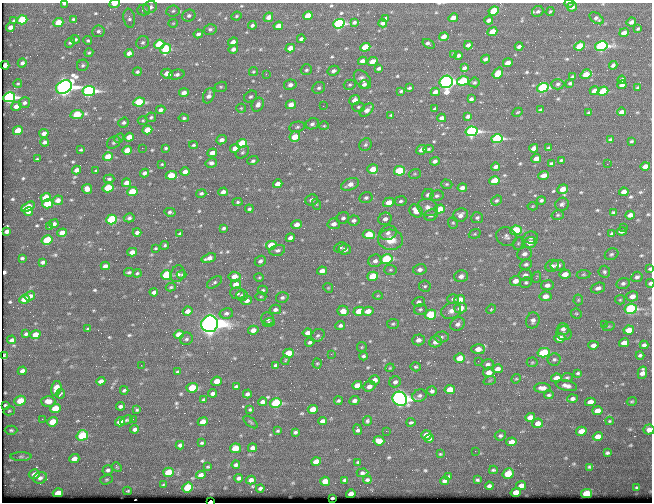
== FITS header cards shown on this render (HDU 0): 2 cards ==
NAXIS1  =                  650 / Width of table row in bytes
NAXIS2  =                  500 / Number of rows in table

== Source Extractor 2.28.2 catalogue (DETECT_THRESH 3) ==
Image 650 x 500 px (HDU 0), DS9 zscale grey, 1 PNG px = 1 image px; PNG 654 x 504 px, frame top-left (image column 1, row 500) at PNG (2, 3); each listed source drawn as its Kron ellipse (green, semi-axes under 4 px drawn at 4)
Background 362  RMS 1.2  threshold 3.68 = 3 sigma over >= 5 px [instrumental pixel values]
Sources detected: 604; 1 with non-positive FLUX_AUTO (blend fragments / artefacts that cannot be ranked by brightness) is neither listed nor drawn; of the other 603, the 500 brightest by FLUX_AUTO listed and drawn (103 fainter detections omitted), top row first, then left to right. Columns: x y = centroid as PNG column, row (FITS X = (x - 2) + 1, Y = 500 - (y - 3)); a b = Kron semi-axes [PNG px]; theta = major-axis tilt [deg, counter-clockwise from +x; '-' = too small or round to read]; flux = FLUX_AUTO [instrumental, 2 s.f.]
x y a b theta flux
569 3 5 2 - 130
64 4 4 3 - 130
114 4 5 3 - 560
150 7 7 6 - 400
572 7 5 4 - 400
144 10 6 5 - 210
173 11 7 5 9 170
494 11 5 4 - 3100
538 11 6 5 - 170
550 11 5 3 - 87
189 16 7 5 27 220
236 16 5 3 - 100
308 16 5 4 - 1500
268 17 5 4 - 550
129 18 9 6 -81 240
386 18 4 3 - 130
453 18 5 4 - 690
596 18 8 4 -35 210
73 19 3 3 - 100
14 20 4 3 - 110
22 20 5 4 - 3700
489 20 4 4 - 300
354 22 4 3 - 180
631 22 5 3 - 310
58 23 5 4 - 1800
173 23 5 4 - 87
383 23 4 4 - 310
339 24 6 4 17 11000
252 25 4 3 - 190
278 26 5 4 - 820
10 27 4 4 - 400
210 29 6 5 - 200
638 29 4 2 - 99
98 31 6 6 - 200
492 32 5 4 - 1800
624 33 5 4 - 470
198 34 5 4 - 270
444 37 5 4 - 680
75 39 4 4 - 150
301 39 4 3 - 190
88 40 4 3 - 99
143 42 7 6 - 190
233 42 5 4 - 410
70 43 5 4 - 150
159 44 5 4 - 4300
429 44 6 3 -35 260
468 45 4 3 - 270
580 46 5 4 - 2500
601 46 6 4 12 17000
365 47 5 4 - 3600
519 47 4 3 - 270
290 48 5 4 - 850
166 49 5 5 - 4700
233 49 5 4 - 300
89 53 4 3 - 110
129 53 4 4 - 410
454 54 3 3 - 140
458 55 4 3 - 230
485 59 4 3 - 250
362 61 4 4 - 400
373 61 6 4 24 750
22 63 5 4 - 230
508 63 5 4 - 650
5 65 4 4 - 720
83 65 6 5 - 160
613 65 4 3 - 210
379 68 4 3 - 200
464 68 4 3 - 220
306 70 6 5 - 150
333 71 6 5 - 270
137 72 4 4 - 160
253 72 4 4 - 110
498 73 6 4 52 2400
167 74 6 5 - 640
266 74 3 3 - 140
586 74 6 4 34 1300
177 75 8 4 12 270
572 77 4 3 - 150
362 79 10 7 -50 400
622 80 4 4 - 330
463 81 6 4 15 3900
446 82 6 6 - 45000
474 82 5 5 - 130
570 83 4 3 - 140
18 84 4 3 - 94
364 84 5 4 - 290
558 84 6 5 - 200
290 85 6 5 - 310
350 85 6 5 - 140
622 85 4 3 - 320
64 87 8 6 26 52000
221 87 6 5 - 130
638 87 3 3 - 120
319 88 7 5 32 200
409 88 4 2 - 110
543 88 6 4 16 11000
89 91 6 5 - 19000
401 91 3 3 - 110
595 91 5 4 - 800
603 91 5 4 - 3100
435 92 4 4 - 440
184 93 5 4 - 410
209 96 8 5 67 430
9 97 6 5 - 17000
250 97 7 5 39 170
471 99 4 3 - 190
355 100 5 5 - 670
139 102 6 4 9 5400
24 103 5 5 - 220
291 104 5 4 - 750
258 105 7 5 58 440
16 106 5 4 - 440
323 106 2 2 - 160
358 107 6 5 - 140
241 108 5 4 - 100
435 109 4 3 - 140
161 110 4 4 - 290
367 110 8 5 40 540
540 110 3 3 - 110
517 112 5 2 - 99
589 112 4 2 - 96
622 112 4 4 - 380
77 114 7 4 10 3200
391 115 4 3 - 120
468 116 4 3 - 210
151 117 5 4 - 120
184 118 5 4 - 140
442 118 4 3 - 310
143 121 5 3 - 90
124 123 5 5 - 190
312 124 7 5 26 240
324 126 5 4 - 99
297 127 8 5 12 200
147 130 5 4 - 1500
18 131 5 4 - 1700
471 131 6 5 - 19000
44 133 4 4 - 440
129 137 5 4 - 870
295 137 5 5 - 1700
119 138 5 4 - 110
497 139 5 4 - 12000
222 140 5 4 - 390
610 140 3 3 - 120
632 141 3 3 - 120
44 142 4 3 - 220
114 143 7 5 36 150
242 143 5 4 - 3600
194 145 4 3 - 120
365 145 7 6 - 200
142 148 2 2 - 640
166 148 4 3 - 150
235 148 5 4 - 710
534 148 4 4 - 370
548 148 3 3 - 100
428 149 5 4 - 130
81 150 3 3 - 99
127 150 5 4 - 1300
421 150 5 4 - 550
242 152 7 5 40 160
212 153 5 4 - 630
108 157 5 4 - 2000
37 159 3 3 - 94
536 159 5 4 - 570
561 160 3 3 - 98
253 161 5 4 - 170
435 161 5 4 - 280
211 163 5 4 - 290
551 163 3 3 - 140
162 164 4 4 - 90
607 164 2 2 - 220
645 166 5 4 - 490
496 167 4 4 - 280
373 169 5 4 - 1600
77 170 4 4 - 470
96 171 3 2 - 91
399 171 5 4 - 4500
185 172 5 4 - 500
144 173 4 3 - 290
415 174 6 4 19 120
171 175 5 4 - 2100
544 175 5 4 - 590
109 179 5 4 - 140
494 181 5 4 - 2800
126 183 4 4 - 630
278 184 4 4 - 570
350 184 9 5 22 630
447 184 6 4 -18 120
108 188 5 4 - 3100
462 188 4 4 - 400
87 189 5 4 - 560
563 189 5 4 - 880
132 192 5 4 - 2800
223 192 5 4 - 350
624 192 5 4 - 500
201 193 5 4 - 170
428 195 6 5 - 220
437 196 7 5 15 200
46 197 5 4 - 1700
366 198 6 5 - 230
58 200 5 4 - 530
311 200 6 5 - 300
496 200 6 4 40 160
541 200 4 3 - 160
401 201 6 5 - 190
238 202 5 4 - 120
389 202 6 4 17 1100
47 204 5 4 - 3200
316 204 5 3 - 87
562 204 7 6 - 220
533 206 5 4 - 88
28 207 7 4 26 1100
428 207 10 8 -19 500
249 209 4 3 - 130
440 209 5 4 - 1700
416 211 7 6 - 1000
28 212 4 4 - 360
170 212 6 3 -15 190
613 212 3 3 - 120
431 215 7 5 30 250
460 215 8 6 27 410
558 215 6 4 15 130
630 215 5 4 - 390
129 218 5 4 - 210
343 218 6 5 - 220
477 218 6 5 - 190
112 219 5 5 - 6200
385 219 7 6 - 410
354 220 6 5 - 260
453 223 6 5 - 130
54 224 5 4 - 310
297 224 5 4 - 650
334 224 6 5 - 400
50 227 3 3 - 100
623 227 2 2 - 240
224 228 4 3 - 170
516 230 6 5 - 4900
7 231 4 3 - 260
622 231 5 3 - 260
137 232 4 3 - 280
62 233 5 4 - 1100
388 233 9 7 20 400
180 234 4 3 - 140
475 234 6 4 20 120
612 234 4 3 - 150
369 235 6 4 -3 2800
506 237 10 9 - 370
290 238 4 4 - 420
531 238 7 6 - 210
47 240 5 4 - 2300
390 240 12 10 -9 1500
518 243 6 5 - 140
530 243 6 5 - 760
165 245 4 4 - 120
271 245 5 4 - 2500
340 247 6 5 - 190
155 248 3 2 - 87
345 249 6 5 - 460
277 250 8 5 16 240
132 252 5 4 - 570
524 254 7 6 - 380
611 254 7 5 29 150
22 258 4 3 - 120
209 258 7 4 18 410
387 259 6 5 - 7100
260 261 6 5 - 260
375 261 7 6 - 350
43 262 4 3 - 190
526 264 6 5 - 210
557 265 7 5 12 470
105 266 4 4 - 360
552 266 7 6 - 260
420 269 7 5 12 340
650 269 3 3 - 140
390 270 6 5 - 150
322 271 5 4 - 640
129 272 5 3 - 130
604 272 6 6 - 160
137 273 4 4 - 110
178 274 8 6 67 300
565 274 5 4 - 690
583 274 7 4 7 120
166 275 5 4 - 5500
182 275 5 4 - 92
525 275 7 5 -4 340
373 276 5 4 - 2300
461 276 7 5 16 440
234 277 6 5 - 910
259 277 4 4 - 93
537 277 6 3 68 87
637 277 6 5 - 200
515 281 6 5 - 610
214 282 8 5 33 160
526 282 6 5 - 170
623 283 7 5 14 220
650 283 4 3 - 260
236 284 5 4 - 670
547 285 6 5 - 400
425 286 6 5 - 150
171 287 5 4 - 110
328 288 5 4 - 96
598 288 7 5 19 300
263 290 5 4 - 110
154 292 4 4 - 300
237 293 7 5 -9 220
242 295 6 5 - 200
30 296 5 4 - 310
261 296 5 3 - 96
378 296 5 3 - 87
545 296 6 5 - 700
632 296 6 5 - 540
282 297 6 5 - 210
24 299 5 4 - 1300
453 299 5 5 - 210
460 300 5 4 - 1300
578 300 5 5 - 120
620 300 5 4 - 96
247 301 5 4 - 420
419 302 6 5 - 230
461 308 6 5 - 820
275 309 5 4 - 310
420 309 6 5 - 160
491 309 5 4 - 100
631 309 6 5 - 13000
188 311 5 4 - 520
343 311 5 5 - 880
359 311 5 4 - 1800
368 311 5 4 - 730
451 311 10 8 22 500
226 313 7 5 13 220
576 314 6 5 - 110
430 315 5 5 - 3600
267 319 6 6 - 290
533 320 8 6 74 330
269 322 6 4 15 130
210 324 8 8 - 110000
393 324 6 5 - 150
458 324 7 6 - 350
604 324 2 2 - 330
340 325 5 4 - 210
609 326 6 3 18 100
88 329 4 3 - 110
563 329 6 6 - 240
253 330 5 4 - 540
629 330 5 4 - 1200
307 333 5 4 - 400
564 333 7 7 - 260
26 334 4 3 - 140
179 334 5 4 - 1100
35 335 5 4 - 1100
318 335 7 5 41 200
441 337 7 5 3 190
560 338 5 4 - 940
186 339 6 6 - 200
12 340 4 3 - 210
418 340 6 5 - 370
310 342 5 4 - 180
436 342 6 5 - 530
624 343 5 4 - 780
593 345 5 4 - 390
644 345 4 4 - 210
362 347 5 4 - 99
478 349 7 5 -1 780
289 353 5 4 - 2700
544 353 6 4 13 4200
331 354 2 2 - 190
640 355 4 3 - 180
4 356 4 3 - 150
363 356 4 4 - 150
460 358 5 4 - 1300
554 359 6 6 - 190
285 360 4 3 - 90
478 361 2 2 - 150
532 362 5 5 - 100
317 363 5 4 - 98
488 364 6 5 - 260
141 365 3 2 - 90
275 365 4 3 - 130
416 367 5 4 - 140
390 368 4 3 - 86
497 369 5 4 - 410
22 371 5 4 - 330
178 372 4 4 - 270
489 372 6 5 - 620
578 373 4 3 - 130
642 373 6 4 78 500
556 378 5 4 - 850
567 378 6 4 9 140
516 379 5 4 - 91
375 380 5 4 - 510
490 380 6 4 19 100
101 381 5 4 - 360
217 381 5 4 - 1000
395 382 6 5 - 260
357 385 5 4 - 780
369 386 6 5 - 370
566 386 11 5 -13 460
236 387 4 4 - 210
56 388 7 5 76 980
192 388 6 4 5 2400
542 388 8 4 0 500
124 390 4 3 - 130
450 390 5 4 - 1300
432 391 5 5 - 230
213 393 4 4 - 280
61 394 5 2 - 92
247 394 4 3 - 220
549 395 4 4 - 150
419 396 7 6 - 230
400 399 8 6 -35 52000
572 399 5 4 - 270
203 400 3 3 - 110
20 401 6 5 - 1500
48 401 7 5 0 780
338 401 4 3 - 140
354 401 5 4 - 330
632 401 5 3 - 96
262 402 4 4 - 300
590 402 5 4 - 610
276 403 6 5 - 7900
5 405 3 3 - 120
120 406 4 3 - 210
55 408 5 4 - 1400
250 409 4 3 - 130
313 409 5 4 - 990
137 410 3 3 - 91
9 411 6 4 15 110
597 411 5 4 - 700
530 417 5 4 - 670
42 419 3 2 - 170
133 419 2 2 - 140
126 420 7 3 32 120
322 421 4 4 - 360
367 421 5 4 - 150
609 421 4 3 - 97
53 422 5 4 - 1500
120 422 5 4 - 1100
203 422 5 4 - 960
250 422 8 2 -40 89
411 422 4 3 - 130
538 423 5 5 - 620
135 429 4 4 - 270
11 430 6 4 -1 150
358 430 5 3 - 200
649 430 5 5 - 410
278 431 3 3 - 110
386 431 2 2 - 410
581 431 5 4 - 880
295 432 4 3 - 170
82 435 6 5 - 4500
426 435 5 5 - 680
500 436 5 4 - 170
598 436 5 4 - 840
429 439 5 3 - 220
379 441 5 4 - 960
512 442 5 4 - 620
202 443 4 3 - 120
180 445 4 4 - 210
235 448 5 4 - 1800
252 448 4 4 - 330
475 451 2 2 - 240
607 453 4 3 - 180
440 454 3 3 - 89
21 456 10 4 1 220
74 459 5 4 - 630
316 462 5 4 - 1100
358 462 3 3 - 120
236 465 4 4 - 210
117 467 5 4 - 95
208 467 3 2 - 92
589 467 4 3 - 110
108 470 5 5 - 220
493 470 4 3 - 110
168 472 5 4 - 2300
362 473 6 3 3 200
34 474 5 5 - 380
508 474 6 5 - 2400
201 475 4 4 - 420
449 476 3 3 - 120
40 478 7 5 24 260
239 478 4 4 - 230
106 479 6 5 - 130
251 480 5 4 - 390
345 480 4 3 - 170
367 480 4 3 - 170
477 480 3 3 - 120
325 481 5 4 - 830
444 481 4 4 - 250
163 485 3 3 - 89
489 486 4 4 - 230
521 486 5 4 - 660
636 487 3 3 - 99
188 488 5 5 - 4300
260 488 4 3 - 190
127 491 4 3 - 120
516 492 5 4 - 720
58 493 5 4 - 930
351 494 5 4 - 630
587 494 5 4 - 3000
332 498 3 3 - 160
210 501 3 2 - 640
At the frame edge (FLAGS 8, measured only in part): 7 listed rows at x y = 569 3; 64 4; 114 4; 650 269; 650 283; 649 430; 210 501
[103 fainter detections neither listed nor drawn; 1 non-positive-flux detection neither listed nor drawn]